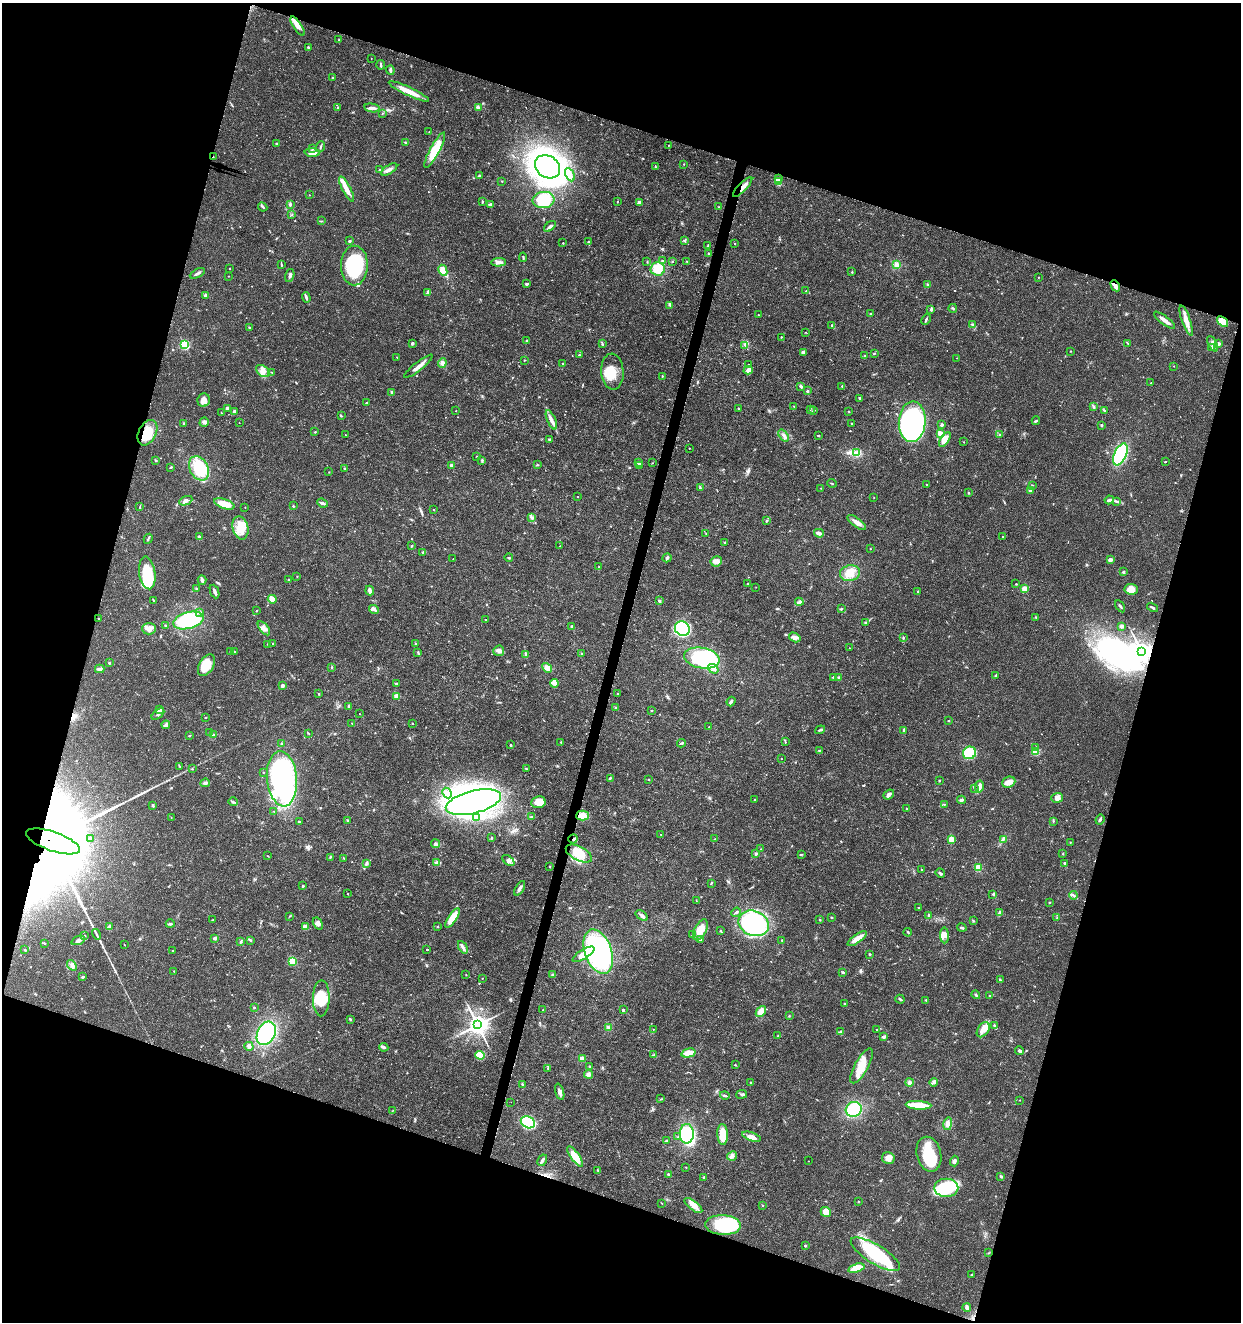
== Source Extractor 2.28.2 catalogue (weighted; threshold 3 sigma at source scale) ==
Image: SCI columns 287-5239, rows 6-5284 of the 5463 x 5297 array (HDU 1 of 3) = the unmasked area's bounding box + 8 px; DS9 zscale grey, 4 x 4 block average (1 PNG px = mean of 4 x 4 image px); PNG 1243 x 1324 px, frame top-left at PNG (2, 3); each listed source drawn as its Kron ellipse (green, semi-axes under 4 px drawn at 4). Shown black and unused: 36% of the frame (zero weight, under 3 of 4 exposures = <1% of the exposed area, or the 3 px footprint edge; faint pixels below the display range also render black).
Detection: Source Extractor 2.28.2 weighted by HDU 2 'WHT'. Background 0.018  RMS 0.002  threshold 0.00906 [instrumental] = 3 sigma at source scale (4.5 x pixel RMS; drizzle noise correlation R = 1.50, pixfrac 1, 0.0396/0.0396 arcsec/px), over >= 5 px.
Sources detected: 718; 1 too faint to see at this stretch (4 x 4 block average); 14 inside a brighter object's white glare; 3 cosmic-ray / hot-pixel residue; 3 long thin detections or spike segments (spike, bleed or trail) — neither listed nor drawn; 8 coinciding with a brighter row at this scale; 31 inside a brighter listed object's ellipse — not listed separately; of the other 658, all 500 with FLUX_AUTO >= 0.518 (the completeness limit of this list) listed and drawn (158 fainter detections not listed), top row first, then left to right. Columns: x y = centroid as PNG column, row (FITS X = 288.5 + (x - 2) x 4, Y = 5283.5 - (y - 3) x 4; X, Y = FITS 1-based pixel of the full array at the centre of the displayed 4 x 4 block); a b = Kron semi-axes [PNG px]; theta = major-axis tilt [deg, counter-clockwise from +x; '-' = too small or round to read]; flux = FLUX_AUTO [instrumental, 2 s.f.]
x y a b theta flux
297 26 11 4 -57 8.3
339 40 2 2 - 0.9
308 47 3 2 - 1.5
371 58 2 2 - 0.54
381 65 4 2 - 1.9
390 70 4 2 - 2.9
333 77 3 2 - 0.92
409 91 22 4 -25 16
338 107 2 2 - 0.86
478 107 4 3 - 2.2
372 108 8 3 -11 4.5
382 114 2 2 - 0.53
429 132 2 2 - 0.72
405 142 3 2 - 0.66
276 144 4 2 - 0.99
669 145 2 2 - 0.66
320 147 6 2 69 1.8
313 148 4 2 - 3
435 150 20 5 62 37
312 153 7 4 -2 9.7
213 157 2 2 - 1.8
684 164 2 2 - 0.54
547 167 13 11 -34 540
656 167 2 2 - 0.62
389 169 9 3 33 4.5
379 170 2 2 - 1.3
570 175 7 2 -64 4.3
479 176 3 2 - 1.2
778 178 4 2 - 1.4
502 181 2 2 - 0.59
778 182 3 2 - 1.2
743 187 13 3 46 9.1
347 189 14 4 -62 11
309 195 2 2 - 0.55
543 200 11 8 6 45
617 201 2 2 - 0.61
482 202 4 2 - 1.2
639 203 4 3 - 5.4
490 204 4 3 - 2.3
290 205 3 2 - 1.5
263 207 5 2 - 1.6
719 207 3 2 - 0.9
292 214 2 2 - 0.57
321 221 2 2 - 0.66
550 226 7 3 42 3.1
684 240 2 2 - 0.76
349 241 3 2 - 1.5
588 242 2 2 - 1.3
563 243 2 2 - 0.94
735 243 2 2 - 1.6
708 246 2 2 - 0.57
709 253 3 2 - 0.71
523 257 4 2 - 1.4
662 261 3 2 - 1
672 261 2 2 - 0.67
686 261 2 2 - 0.58
498 262 7 4 4 6.1
647 262 2 2 - 0.65
281 264 2 2 - 0.76
354 265 20 13 89 90
897 265 4 4 - 5.4
229 269 2 2 - 0.72
658 269 7 7 - 23
443 270 6 4 -63 13
852 272 2 2 - 0.92
197 273 8 2 25 3.3
290 275 7 2 75 2.7
228 276 2 2 - 0.61
1038 277 2 2 - 0.64
527 284 3 3 - 1.9
927 284 2 2 - 1.1
1115 286 6 4 -61 6.8
806 291 2 2 - 0.52
428 292 4 3 - 2
206 295 3 3 - 4
306 297 5 2 - 3
670 305 3 2 - 1.5
953 308 4 2 - 1
931 309 4 3 - 2.4
871 313 2 2 - 2.1
758 315 2 2 - 0.78
926 319 6 2 65 2.2
1164 320 13 3 -37 7.5
1186 321 16 4 -71 12
1223 321 6 4 -38 24
973 324 4 2 - 1.6
832 325 4 2 - 1
249 328 3 2 - 0.99
805 332 2 2 - 0.52
781 337 2 2 - 0.62
527 341 3 2 - 1.4
412 343 2 2 - 2.6
1128 343 4 2 - 0.97
602 344 3 2 - 1.2
1213 344 8 3 -63 4.2
1219 344 3 3 - 2.7
184 345 2 2 - 140
745 345 3 2 - 1.8
1211 348 3 2 - 2.5
1071 351 2 2 - 0.72
803 352 4 3 - 4.6
874 353 3 2 - 0.86
579 355 2 2 - 1.4
865 355 2 2 - 0.66
397 357 2 2 - 0.86
957 358 2 2 - 0.58
524 360 2 2 - 0.66
442 363 5 4 - 3.4
563 363 2 2 - 1.3
749 365 2 2 - 1
418 366 18 3 38 8.3
1174 366 2 2 - 0.53
748 370 4 4 - 5.1
263 371 7 5 -37 6.8
271 372 2 2 - 0.59
612 372 18 11 -86 25
662 376 2 2 - 0.61
1151 383 2 2 - 1.1
801 386 4 2 - 2.8
842 386 2 2 - 0.63
807 391 2 2 - 5.6
392 392 3 2 - 1.9
859 398 3 2 - 1.3
204 400 6 6 - 8.8
366 402 2 2 - 0.57
794 406 3 2 - 0.65
1094 407 2 2 - 0.89
227 408 2 2 - 8.5
738 408 2 2 - 1.6
810 409 2 2 - 0.63
234 411 2 2 - 2.7
456 411 2 2 - 0.7
813 411 2 2 - 0.78
849 411 2 2 - 1.2
1105 411 3 2 - 1.2
221 413 2 2 - 0.56
341 416 2 2 - 0.53
551 420 10 3 -67 6
1036 421 4 2 - 1.6
204 422 5 4 - 3.1
912 422 20 13 86 400
184 423 3 2 - 1.3
239 423 2 2 - 0.53
851 423 3 2 - 1.1
942 425 3 2 - 2.2
1101 425 2 2 - 4
315 432 3 2 - 0.74
147 433 13 8 63 26
940 434 4 3 - 13
345 435 2 2 - 0.62
784 435 7 3 -54 3.4
1000 435 3 2 - 0.7
818 436 2 2 - 3.4
550 439 2 2 - 3.1
945 439 8 4 57 13
964 442 2 2 - 0.86
689 448 2 2 - 0.97
856 452 3 2 - 1.2
1120 454 12 6 65 100
477 456 3 2 - 1
156 460 2 2 - 0.88
482 460 3 2 - 1.1
639 462 2 2 - 5.2
1165 462 2 2 - 1.8
652 463 2 2 - 0.54
451 465 2 2 - 6.4
537 465 4 2 - 0.57
640 466 3 2 - 1.6
171 467 4 2 - 1
199 468 13 9 -63 55
344 468 2 2 - 1
329 472 2 2 - 0.68
832 483 5 2 - 1
926 484 2 2 - 0.83
1032 485 2 2 - 0.7
700 488 4 2 - 1.2
820 488 2 2 - 0.58
1030 490 4 4 - 2.5
968 492 2 2 - 0.85
578 497 2 2 - 0.94
874 498 2 2 - 0.61
1109 500 5 2 - 3.2
186 501 7 3 23 4.3
1117 501 2 2 - 0.94
322 503 5 2 - 3.4
224 504 10 4 -19 18
293 506 2 2 - 2.6
140 507 4 2 - 0.82
245 507 2 2 - 0.68
433 510 2 2 - 0.65
532 518 4 3 - 1.9
766 521 2 2 - 1.5
857 523 11 4 -37 6.7
240 528 12 7 -76 19
819 533 5 2 - 6.5
706 534 2 2 - 0.58
1003 536 2 2 - 0.55
199 537 3 3 - 2.1
148 539 5 2 - 1.5
725 542 2 2 - 2.1
411 546 3 2 - 0.81
560 546 2 2 - 0.53
870 549 2 2 - 0.86
423 552 3 2 - 1.1
509 558 4 2 - 1.2
667 558 4 2 - 2.3
453 559 2 2 - 0.7
1110 560 2 2 - 11
716 561 6 5 - 5
599 567 2 2 - 0.63
1123 572 2 2 - 5.7
147 573 16 8 -82 48
850 573 10 8 15 15
297 576 2 2 - 0.53
288 579 2 2 - 1.6
202 580 4 3 - 4.1
748 583 3 2 - 0.87
1016 584 2 2 - 0.8
756 587 2 2 - 0.57
196 588 3 2 - 0.91
1025 588 2 2 - 31
1131 589 7 5 -5 15
215 591 7 2 -67 3.7
370 591 5 3 - 4.3
918 591 2 2 - 0.71
272 599 4 4 - 10
153 601 3 2 - 0.84
659 601 3 3 - 1.7
799 602 4 2 - 2
1120 606 6 2 -57 1.7
1153 607 6 2 -31 1.8
374 609 5 3 - 3.4
841 609 3 2 - 1.5
256 611 2 2 - 0.73
199 612 4 2 - 1.9
1035 617 2 2 - 0.92
98 618 2 2 - 1.1
188 620 15 8 15 110
486 620 3 2 - 0.61
865 623 2 2 - 0.92
166 626 2 2 - 3.5
572 626 2 2 - 2.7
1122 626 3 2 - 3.3
264 628 8 3 -51 4.6
149 629 7 6 - 6.3
682 629 8 7 - 130
795 637 6 3 -32 4.8
903 638 3 2 - 1.3
273 643 2 2 - 0.88
268 644 2 2 - 1.7
415 644 2 2 - 0.67
849 648 2 2 - 0.55
230 651 3 2 - 0.63
499 651 5 5 - 5.2
1141 651 3 3 - 980
235 652 2 2 - 1
418 652 3 2 - 1.1
581 654 2 2 - 2.1
526 655 4 2 - 3.5
702 658 18 10 -10 120
109 663 2 2 - 1.2
206 665 12 7 60 24
332 667 3 2 - 0.91
547 668 5 3 - 9.7
100 669 4 3 - 3.1
713 669 5 3 - 4.9
995 676 3 2 - 1.1
833 677 2 2 - 3.5
839 678 3 2 - 2.2
397 683 4 2 - 1.3
554 683 4 4 - 3.8
282 686 2 2 - 12
319 694 2 2 - 0.88
617 694 2 2 - 1.4
397 696 2 2 - 21
731 701 5 2 - 2.3
349 706 4 2 - 2
616 708 4 2 - 1
159 709 4 3 - 3
651 710 2 2 - 0.66
158 714 7 2 39 2.5
360 714 2 2 - 0.67
206 717 2 2 - 0.86
949 721 2 2 - 0.6
352 723 2 2 - 0.82
412 723 2 2 - 1.2
166 725 4 3 - 2.3
709 727 2 2 - 0.69
820 730 5 2 - 1.7
904 730 3 2 - 3.1
210 732 3 2 - 0.9
309 733 2 2 - 0.63
213 735 3 2 - 1.3
189 736 3 2 - 0.89
561 742 2 2 - 1.7
785 742 2 2 - 0.61
281 743 2 2 - 0.77
682 743 4 2 - 1.8
510 745 3 2 - 0.97
1036 747 2 2 - 1.3
819 750 2 2 - 0.87
1035 751 2 2 - 76
969 753 7 6 - 68
781 759 2 2 - 0.52
180 767 3 2 - 0.8
192 769 2 2 - 1.1
526 769 3 2 - 0.93
263 772 2 2 - 0.78
610 778 2 2 - 0.87
282 779 28 15 -84 260
649 779 2 2 - 0.67
939 781 2 2 - 2.3
1009 782 7 5 23 6.4
205 783 5 3 - 2.3
979 787 6 3 79 6.4
974 788 2 2 - 0.61
447 793 5 4 - 4.7
889 794 6 3 39 3
1057 798 6 5 - 6
755 800 2 2 - 0.74
961 800 4 3 - 3
233 802 5 2 - 1.8
473 802 28 11 14 630
538 802 7 6 - 14
944 804 3 2 - 0.81
153 805 2 2 - 6.8
907 809 2 2 - 1.1
274 811 2 2 - 0.6
582 816 6 5 - 15
171 817 2 2 - 0.53
532 817 3 2 - 1.3
477 818 3 3 - 2.4
1100 820 5 2 - 2.5
348 821 3 2 - 1.4
1053 821 2 2 - 0.96
299 822 2 2 - 4.1
661 834 2 2 - 0.73
491 838 3 2 - 0.88
90 839 3 2 - 1.2
573 839 5 3 - 2.9
715 839 2 2 - 0.67
951 839 3 3 - 10
1004 839 2 2 - 1.1
53 841 28 9 -19 70000
1070 842 2 2 - 0.55
435 844 4 3 - 2.3
761 849 2 2 - 0.74
579 854 14 7 -26 21
756 854 3 3 - 1.9
801 854 4 2 - 1
1063 854 2 2 - 0.66
268 856 2 2 - 0.66
330 857 3 2 - 1
344 858 2 2 - 0.62
508 860 7 3 -40 3.6
367 863 3 2 - 3.6
436 863 4 2 - 1.9
1064 863 2 2 - 4.1
550 866 2 2 - 0.73
978 867 2 2 - 65
922 870 2 2 - 1.5
940 873 5 2 - 1.8
711 883 3 2 - 0.77
303 885 2 2 - 1.4
520 888 8 3 61 3.7
347 893 2 2 - 0.54
993 894 4 3 - 1.6
1073 895 4 2 - 1.4
696 900 2 2 - 0.66
1049 903 2 2 - 0.75
919 908 2 2 - 2.1
736 912 5 2 - 1.7
1000 913 4 3 - 4.1
642 915 7 3 -36 3.5
290 916 2 2 - 0.7
929 916 4 3 - 1.6
831 917 2 2 - 2.6
1057 917 2 2 - 0.61
452 918 11 4 57 20
213 920 2 2 - 0.93
820 920 3 2 - 0.74
974 921 2 2 - 0.63
754 923 16 12 -22 200
170 924 4 2 - 2.2
318 924 6 4 -57 4.8
109 926 4 3 - 1.9
305 927 3 3 - 9.8
437 927 2 2 - 0.98
962 928 5 2 - 1.6
700 930 11 6 63 16
720 931 2 2 - 2.8
908 932 4 2 - 1.2
97 934 5 2 - 2.2
693 935 2 2 - 2
944 935 8 4 -86 8.2
85 936 2 2 - 0.54
215 938 2 2 - 5.9
857 939 11 4 35 11
78 940 7 3 22 3.7
250 940 3 2 - 0.79
700 940 3 3 - 1.2
782 940 2 2 - 1.3
241 942 4 2 - 1.4
44 943 2 2 - 0.69
124 945 2 2 - 0.98
463 947 7 3 -59 3.7
427 949 2 2 - 1.8
25 950 2 2 - 1.3
172 951 2 2 - 1.6
598 952 23 13 -71 210
583 954 12 4 32 17
870 954 3 2 - 0.96
292 961 2 2 - 79
72 965 6 3 -48 3.5
174 971 2 2 - 0.98
843 972 2 2 - 5.9
466 975 2 2 - 0.85
552 975 3 2 - 1.1
82 977 3 2 - 1.3
482 978 2 2 - 0.67
1000 980 4 2 - 1.3
976 995 4 2 - 1.8
989 996 2 2 - 0.59
321 998 18 8 89 32
900 999 5 2 - 1.5
925 1000 2 2 - 0.62
844 1004 2 2 - 1.5
254 1007 2 2 - 1.7
543 1010 2 2 - 1.1
623 1010 2 2 - 4.4
761 1011 6 4 51 12
789 1016 2 2 - 0.8
350 1019 3 2 - 1.3
477 1025 3 3 - 1100
994 1026 4 2 - 1.8
608 1028 2 2 - 0.86
653 1029 2 2 - 0.53
877 1030 4 2 - 1.1
983 1030 8 5 55 11
840 1032 4 2 - 1.3
266 1033 12 8 63 120
778 1036 2 2 - 0.78
884 1037 3 3 - 2.1
249 1046 5 4 - 3.1
384 1047 4 3 - 2.5
1020 1051 5 3 - 3.5
688 1053 7 4 15 14
480 1055 4 4 - 24
654 1055 2 2 - 1.2
582 1059 4 3 - 7.7
735 1065 2 2 - 1.1
862 1066 19 6 62 26
590 1067 3 2 - 1.6
548 1068 2 2 - 1.7
589 1074 4 4 - 4.2
751 1082 2 2 - 0.85
909 1082 4 3 - 3
934 1082 4 4 - 2.7
522 1084 2 2 - 1.6
560 1092 8 3 -73 4.3
742 1094 5 2 - 2.1
725 1095 5 2 - 2.2
661 1099 3 2 - 0.83
1020 1100 2 2 - 0.69
511 1102 2 2 - 0.56
919 1105 13 4 -3 25
854 1109 8 7 - 57
392 1111 3 2 - 0.68
528 1122 7 5 -27 96
948 1124 6 4 77 5
687 1134 10 7 88 81
723 1134 10 5 -87 21
678 1137 2 2 - 0.84
752 1137 10 4 -19 8.5
666 1140 3 2 - 1.2
929 1154 17 12 -76 40
575 1156 12 4 -55 20
732 1156 5 4 - 5.2
888 1158 6 6 - 8.1
542 1160 6 2 60 4.1
808 1161 2 2 - 0.52
954 1161 5 3 - 2.6
686 1167 2 2 - 1.1
598 1171 3 2 - 0.77
669 1175 3 2 - 2
1001 1176 4 2 - 1.4
704 1177 3 2 - 1.2
946 1188 12 9 0 71
858 1201 2 2 - 0.61
662 1203 2 2 - 0.52
693 1205 11 4 -39 8.4
762 1205 2 2 - 0.84
826 1212 5 5 - 12
723 1225 18 10 -2 100
805 1246 2 2 - 1.4
989 1253 2 2 - 0.66
875 1254 28 9 -31 100
856 1268 8 4 18 22
972 1274 3 2 - 0.66
967 1307 4 3 - 3.3
Overlapping masked pixels (flux is a lower limit): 8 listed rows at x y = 213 157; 743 187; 1115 286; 1223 321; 147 433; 573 839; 53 841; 723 1225
Diffuse or blended objects may show on this block-average render without a row.